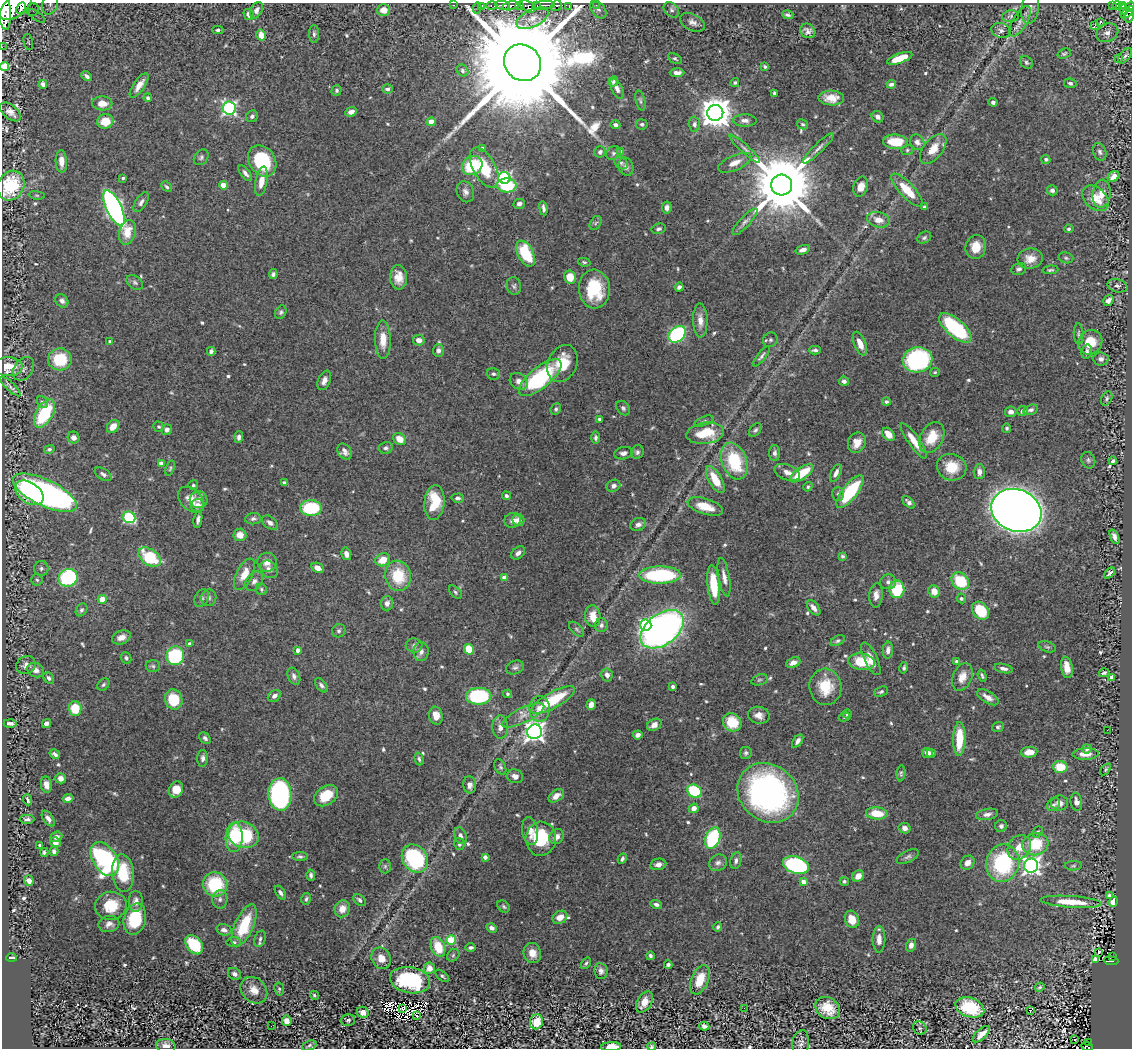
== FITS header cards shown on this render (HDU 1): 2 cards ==
NAXIS1  =                 1130
NAXIS2  =                 1046

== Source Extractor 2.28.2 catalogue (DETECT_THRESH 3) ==
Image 1130 x 1046 px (HDU 1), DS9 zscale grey, 1 PNG px = 1 image px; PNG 1134 x 1050 px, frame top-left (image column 1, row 1046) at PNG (2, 3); each listed source drawn as its Kron ellipse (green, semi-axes under 4 px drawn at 4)
Background 1.86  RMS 0.022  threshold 0.0673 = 3 sigma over >= 5 px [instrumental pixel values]
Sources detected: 643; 5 with non-positive FLUX_AUTO (blend fragments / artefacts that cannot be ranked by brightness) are neither listed nor drawn; of the other 638, the 500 brightest by FLUX_AUTO listed and drawn (138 fainter detections omitted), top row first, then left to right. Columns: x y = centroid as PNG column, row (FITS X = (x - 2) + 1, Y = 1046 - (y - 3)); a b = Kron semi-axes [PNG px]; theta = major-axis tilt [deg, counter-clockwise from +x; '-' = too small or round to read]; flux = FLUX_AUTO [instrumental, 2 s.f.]
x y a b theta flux
50 4 10 7 72 7.3
454 5 3 2 - 180
503 5 7 3 -9 790
537 5 3 3 - 160
545 5 10 3 4 1300
596 5 2 2 - 5.8
1112 5 3 2 - 55
16 6 19 10 40 8800
481 6 4 3 - 340
492 6 5 3 - 270
510 6 8 3 13 1100
520 6 4 3 - 610
528 6 8 5 -29 1300
556 6 6 5 - 590
1117 6 5 4 - 280
1122 6 3 3 - 240
569 7 3 2 - 18
1130 7 5 4 - 360
4 8 22 6 -84 12000
21 8 6 3 62 590
477 8 5 2 - 100
1030 8 16 8 81 9.5
598 9 10 6 -52 4.3
33 10 6 6 - 4.4
256 10 8 6 63 6.8
383 10 6 6 - 16
671 10 9 6 -45 4.1
1124 10 5 3 - 100
1127 12 8 3 43 390
249 14 6 4 -57 7.8
788 15 6 3 -15 3
1129 15 7 4 84 400
36 16 10 2 -36 3
1010 16 8 6 7 3.6
532 18 17 8 25 14
1020 21 17 7 60 9.5
692 22 13 8 -26 7.7
1100 23 2 2 - 980
1094 26 3 2 - 130
218 30 5 4 - 2.7
1001 30 9 7 -19 5.7
808 31 8 6 -36 6.4
1107 33 11 9 25 9.2
314 34 9 5 89 3.9
261 35 5 5 - 15
28 42 8 4 -76 3.1
2 47 2 2 - 13
1064 54 7 4 20 2.8
1125 56 9 5 51 4
675 58 7 4 -29 2.7
900 58 13 5 20 43
1118 58 3 3 - 2.9
1026 62 7 5 -47 3.1
522 63 19 17 -40 90000
5 66 5 4 - 43
765 66 4 3 - 3
462 71 6 5 - 3.5
677 73 7 4 1 6.8
87 76 6 4 -40 4.8
613 81 5 4 - 3.2
735 83 4 4 - 2.8
1070 83 6 5 - 3.8
43 84 4 4 - 4.8
891 84 4 4 - 5.4
139 85 14 5 55 13
617 88 11 5 -64 7.7
387 89 5 4 - 3.6
336 90 5 5 - 3.2
774 93 4 3 - 2.7
148 98 4 3 - 2.9
831 98 12 7 -1 18
640 100 10 4 -75 3.4
993 102 4 4 - 3.5
102 103 10 7 -2 17
229 108 6 6 - 330
10 112 12 7 -39 9.2
351 112 6 4 25 8.3
715 113 8 8 - 2700
252 116 6 5 - 3.7
878 117 6 5 - 7
745 120 11 6 -1 7.5
105 121 8 7 - 30
431 122 4 4 - 24
642 124 5 5 - 3.6
694 124 7 6 - 5.2
803 124 6 4 -29 2.5
615 125 5 4 - 4.8
896 142 12 7 -5 43
917 142 8 7 - 7.2
482 148 4 3 - 3.7
818 148 21 4 45 8
745 149 20 4 -43 7.3
933 149 18 9 52 24
907 150 6 5 - 2.5
600 152 6 5 - 4.2
621 152 4 4 - 12
1100 152 9 6 -70 4.6
613 153 7 6 - 4.3
201 157 9 6 52 3.9
1046 159 4 4 - 2.6
61 161 11 5 -87 14
262 161 17 13 -56 110
621 163 7 5 -39 3.6
735 163 18 7 24 15
472 166 10 9 - 72
626 167 9 7 -70 5.5
484 168 22 11 -60 56
245 173 9 4 -52 5.6
1114 177 6 5 - 9.8
123 178 3 3 - 3.2
504 178 6 5 - 270
261 181 15 6 79 20
223 185 4 4 - 25
507 185 10 7 -3 85
782 185 10 10 - 17000
11 186 15 13 61 92
167 187 6 4 -44 2.9
861 187 10 7 70 12
907 190 21 7 -47 41
1052 190 5 5 - 4.1
465 192 11 8 -68 7.6
1102 194 14 9 82 17
37 195 8 4 -8 2.4
1095 198 15 10 -42 27
141 202 11 5 57 5.8
519 204 5 5 - 5.7
924 207 3 3 - 2.4
114 208 19 7 -65 610
543 208 7 3 -81 4.8
667 208 6 4 82 5.8
878 220 11 7 -14 16
745 222 17 5 47 7.4
596 223 7 5 57 3.4
659 229 7 5 15 3.6
1069 229 5 4 - 2.5
127 232 12 8 75 24
924 238 7 5 33 3.4
976 247 12 10 78 24
803 250 7 4 18 7.7
526 254 14 8 -64 70
1066 258 7 5 -16 2.9
1030 259 12 10 7 18
584 262 6 4 -10 2.3
1019 269 7 6 - 4.1
1050 270 8 4 5 3
273 274 5 4 - 3.8
399 277 12 8 -87 17
570 277 6 6 - 27
135 282 9 6 -33 4
514 286 9 7 -79 4.3
1117 286 10 6 -14 6
679 287 4 4 - 4.1
594 289 19 15 -85 76
62 301 7 6 - 6.2
1108 301 6 4 57 9.9
281 312 7 5 63 3.4
700 320 17 7 -88 13
955 328 20 9 -41 150
677 334 9 7 42 200
1079 334 10 5 -88 3.3
383 340 19 8 -89 22
419 340 6 5 - 9.7
770 340 7 7 - 3.8
110 342 4 3 - 4.1
1090 342 13 11 51 36
860 344 12 6 -68 17
438 350 6 5 - 6.2
815 350 6 4 0 3.4
211 351 4 4 - 5
1087 352 7 5 76 4.6
761 356 12 4 52 4.2
60 359 12 11 - 59
1101 359 7 6 - 6.2
917 360 15 12 12 250
562 363 19 14 66 39
8 367 14 9 -1 36
23 369 13 9 53 7.7
935 372 5 4 - 2.3
493 374 7 6 - 3.4
540 378 26 10 39 170
324 380 10 6 67 9
519 381 10 7 -36 8.9
844 381 5 4 - 6.2
11 387 13 3 -43 3.9
1107 398 8 5 64 3.3
42 402 6 5 - 3.6
886 402 4 4 - 3.2
623 408 8 6 -46 3.8
556 409 6 5 - 3
1031 410 7 5 15 4.5
1023 411 5 5 - 6.5
1011 412 6 5 - 6.9
44 413 15 8 60 98
599 419 3 3 - 3.8
704 421 10 4 21 3.3
113 426 7 5 49 18
159 427 5 5 - 2.7
1007 428 5 4 - 2.6
167 430 5 5 - 6.2
755 430 8 5 49 3.4
705 433 19 10 7 52
888 434 7 5 -49 17
74 437 6 5 - 7.3
239 437 6 4 86 4.4
596 438 6 4 -89 4.2
932 438 16 11 60 40
400 439 7 5 -38 18
914 441 21 5 -55 24
857 443 10 8 68 16
386 448 7 5 11 4.4
49 449 5 4 - 3.4
344 452 8 6 -54 7.3
637 452 7 6 - 3.9
623 453 9 6 11 6.1
775 453 8 5 87 5.6
1088 460 8 6 -67 3.9
734 461 19 12 -70 90
1113 461 4 3 - 3
161 463 4 4 - 17
952 467 15 13 -13 37
170 468 8 4 72 2.5
787 472 13 7 -21 11
979 472 7 5 89 9.8
801 473 14 6 34 50
836 473 9 5 64 7.5
103 474 9 5 -35 4.8
715 480 15 6 -61 33
284 483 4 3 - 3.2
193 485 5 4 - 2.4
613 486 7 6 - 5.3
808 487 5 4 - 2.4
850 492 20 7 51 110
29 493 16 10 -34 87
45 493 35 13 -26 470
838 494 7 6 - 3.3
506 496 4 4 - 3.6
458 498 6 4 3 4.3
191 500 15 10 -46 18
199 500 9 8 - 6.2
434 502 17 10 84 59
909 502 8 4 -47 5.3
198 505 7 6 - 8.6
705 506 18 8 -17 29
311 508 10 8 0 99
1016 510 25 21 -21 2800
129 517 6 5 - 120
198 519 8 3 80 5.6
253 519 8 5 6 4.1
513 520 8 7 - 8.8
518 520 6 6 - 12
270 523 9 6 -37 6.7
638 524 8 6 23 6.1
240 535 6 6 - 16
1114 537 8 4 -67 6.9
518 553 8 5 41 6.4
346 554 6 4 -75 9.3
843 556 4 4 - 2.9
150 557 12 8 -36 83
383 560 8 6 30 23
267 562 9 9 - 13
41 568 7 7 - 4.5
318 568 6 5 - 11
269 569 10 7 -47 7.7
1110 573 7 3 43 3.7
244 574 17 8 64 24
660 575 21 8 0 150
398 576 15 13 -78 57
724 577 19 5 -80 10
68 578 9 8 - 170
504 578 4 4 - 18
37 580 6 5 - 3
254 581 11 7 53 7
960 581 9 8 - 66
888 582 8 7 - 6.1
714 585 20 6 -84 51
261 589 6 5 - 2.8
897 589 9 7 86 78
934 591 6 5 - 17
455 592 8 4 -47 3
876 595 12 6 85 11
202 598 9 6 65 4.2
209 598 8 7 - 4.4
961 598 5 4 - 3.1
102 599 4 4 - 31
387 603 7 6 - 8.5
814 608 9 5 -51 9.3
81 610 7 5 58 3.8
980 611 10 7 -50 67
593 616 11 7 -85 20
601 625 7 6 - 5.5
646 625 5 5 - 180
576 629 9 5 -44 3.4
662 629 24 15 37 770
339 631 7 6 - 3.5
121 637 9 6 22 12
838 641 8 4 29 3.1
190 644 4 3 - 5.4
414 645 8 7 - 4.7
1047 647 9 5 -20 3.3
469 649 5 5 - 30
298 650 4 3 - 7
888 650 8 5 84 7.4
421 651 9 7 86 8.1
175 656 9 9 - 130
126 658 5 5 - 3.2
871 659 18 6 -65 16
862 662 13 8 -7 47
957 662 4 4 - 5.6
793 663 7 5 23 8.2
26 665 10 9 - 8.7
153 666 7 6 - 3.7
1067 667 11 6 -80 18
515 668 9 6 20 4.5
904 668 5 4 - 3.4
1003 668 9 4 -11 6.1
36 670 9 7 -25 10
1104 673 5 4 - 3.7
607 675 6 5 - 7
294 676 9 6 -66 5.4
982 676 6 3 -72 3
962 677 14 9 67 18
1111 677 4 3 - 9.2
49 678 6 5 - 4.5
759 680 8 5 18 3.3
103 685 7 5 46 2.8
321 685 8 4 -50 4.5
673 687 3 3 - 5.3
825 687 18 16 -85 48
881 692 7 4 21 3.1
507 694 4 4 - 2.5
274 696 7 5 34 6.6
479 696 12 8 2 150
988 697 12 6 -31 10
174 700 10 8 -73 57
553 700 24 8 29 78
591 704 5 4 - 12
75 708 7 6 - 43
540 709 13 10 90 17
847 714 4 4 - 2.4
523 715 23 7 26 16
759 715 11 8 -11 12
436 716 9 6 -81 15
844 717 6 4 16 2.6
732 722 10 8 -43 42
10 723 6 3 -1 5.4
46 723 5 4 - 6.9
654 725 7 5 28 11
500 727 11 8 -88 9.4
998 727 6 5 - 2.9
1107 730 2 2 - 3.5
534 732 7 7 - 780
638 735 5 4 - 6.9
205 738 7 5 -42 3.5
959 739 17 6 88 53
798 741 7 4 54 6
1087 749 4 4 - 3.3
1029 752 8 5 4 15
746 753 6 6 - 3.4
927 753 5 5 - 6.8
931 753 4 3 - 4.2
55 754 6 3 -31 4.2
1086 754 13 6 2 11
203 758 8 5 87 5
419 759 6 4 -74 3.1
500 767 8 5 -64 3.3
1060 767 7 6 - 37
1106 769 7 4 52 2.4
901 773 8 4 85 2.8
515 776 8 6 -16 8.1
61 778 5 5 - 9.1
46 785 8 5 -81 9.8
470 785 8 6 -83 8.9
176 790 8 7 - 27
694 791 7 6 - 88
768 793 32 28 -42 410
280 794 16 11 -87 310
326 796 13 9 35 38
556 796 9 5 35 11
68 798 5 4 - 6.2
28 800 5 3 - 2.9
1076 802 9 5 -81 7.7
1060 803 8 7 - 11
1053 805 7 5 42 4.3
694 808 5 4 - 11
877 813 11 6 -5 31
987 814 11 5 10 6.7
48 818 9 5 -55 7.2
27 819 7 4 0 4.8
1001 826 6 6 - 4.7
905 828 6 5 - 6.1
530 831 14 8 -82 15
1038 832 6 5 - 3.2
243 835 16 13 -24 83
461 836 9 6 -69 6.3
56 837 6 5 - 6.1
234 837 14 8 88 87
557 837 8 6 50 10
713 838 11 7 70 120
541 839 17 15 86 75
55 842 5 4 - 9.7
459 844 6 5 - 3.6
1035 844 13 11 16 54
40 845 3 3 - 2.4
1019 847 13 11 52 24
54 851 5 4 - 4.8
44 852 4 4 - 2.6
300 856 8 4 0 3.3
485 857 4 3 - 8.1
908 857 12 5 26 4.6
105 859 18 11 -57 340
415 859 15 12 -54 180
622 859 5 3 - 3.6
736 861 8 5 78 5.3
718 863 9 8 - 6.1
968 863 8 6 47 8.5
1003 863 19 16 74 150
658 864 8 5 10 7.3
796 865 13 8 -18 260
385 866 7 6 - 3
1031 866 7 7 - 590
1073 866 9 4 1 3.1
123 873 19 11 -86 55
311 875 5 4 - 3.3
858 876 6 5 - 13
29 881 5 4 - 8.1
844 881 5 4 - 2.9
803 882 4 4 - 13
215 884 12 12 - 86
280 893 8 4 -59 4.3
1109 896 4 3 - 4.9
220 899 9 7 83 6.7
306 899 6 4 76 3.1
360 900 7 5 -41 4.4
136 901 10 7 -90 8.1
1071 902 31 6 -4 31
1113 902 5 4 - 15
656 904 6 4 -17 4
111 906 16 14 11 38
504 907 7 5 -46 2.9
342 909 9 7 65 15
560 917 8 6 33 14
135 919 16 11 75 62
852 919 9 7 -67 19
109 924 10 8 14 8.1
244 925 23 9 66 69
718 927 4 3 - 3
492 928 5 4 - 7.2
224 930 7 5 -15 7.5
260 939 8 5 69 4.6
879 939 13 6 90 12
451 940 5 4 - 76
234 942 7 5 -1 3.3
194 945 11 7 -50 80
911 945 6 5 - 7.4
438 947 10 7 -69 41
471 947 5 4 - 3.4
532 953 10 8 -74 16
1098 953 3 2 - 5.6
453 955 7 5 46 2.9
650 956 4 3 - 3.1
1113 956 3 2 - 24
12 958 5 3 - 4.6
381 958 11 9 -62 16
1096 960 4 3 - 49
1111 961 7 4 -4 160
586 963 6 3 56 2.5
668 965 4 4 - 4.9
429 968 6 5 - 15
601 971 8 6 -83 6.4
234 974 7 5 -34 5.5
442 976 8 4 -40 2.8
410 980 20 13 -10 140
700 980 15 8 68 33
1040 987 5 4 - 2.7
279 989 6 5 - 2.4
254 990 15 12 -44 18
314 995 5 4 - 2.7
644 1002 11 7 60 17
970 1007 15 9 -19 78
403 1008 4 2 - 2.8
744 1008 2 2 - 6.7
828 1008 13 10 -34 32
1030 1010 3 2 - 12
363 1012 6 5 - 13
416 1015 3 2 - 41
348 1020 7 5 15 3.4
287 1021 5 5 - 13
536 1022 7 6 - 31
271 1026 2 2 - 2.6
704 1026 5 4 - 4.8
920 1028 7 6 - 4
981 1034 11 5 42 12
1074 1040 3 2 - 5
801 1043 13 8 80 7.2
1089 1043 3 3 - 28
166 1046 10 7 -9 12
309 1046 8 4 23 3.6
611 1047 10 4 4 23
652 1047 4 4 - 2.8
1087 1047 6 3 -23 62
At the frame edge (FLAGS 8, measured only in part): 10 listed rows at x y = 50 4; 16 6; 1130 7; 4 8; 2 47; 5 66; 166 1046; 611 1047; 652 1047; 1087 1047
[138 fainter detections neither listed nor drawn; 5 non-positive-flux detections neither listed nor drawn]